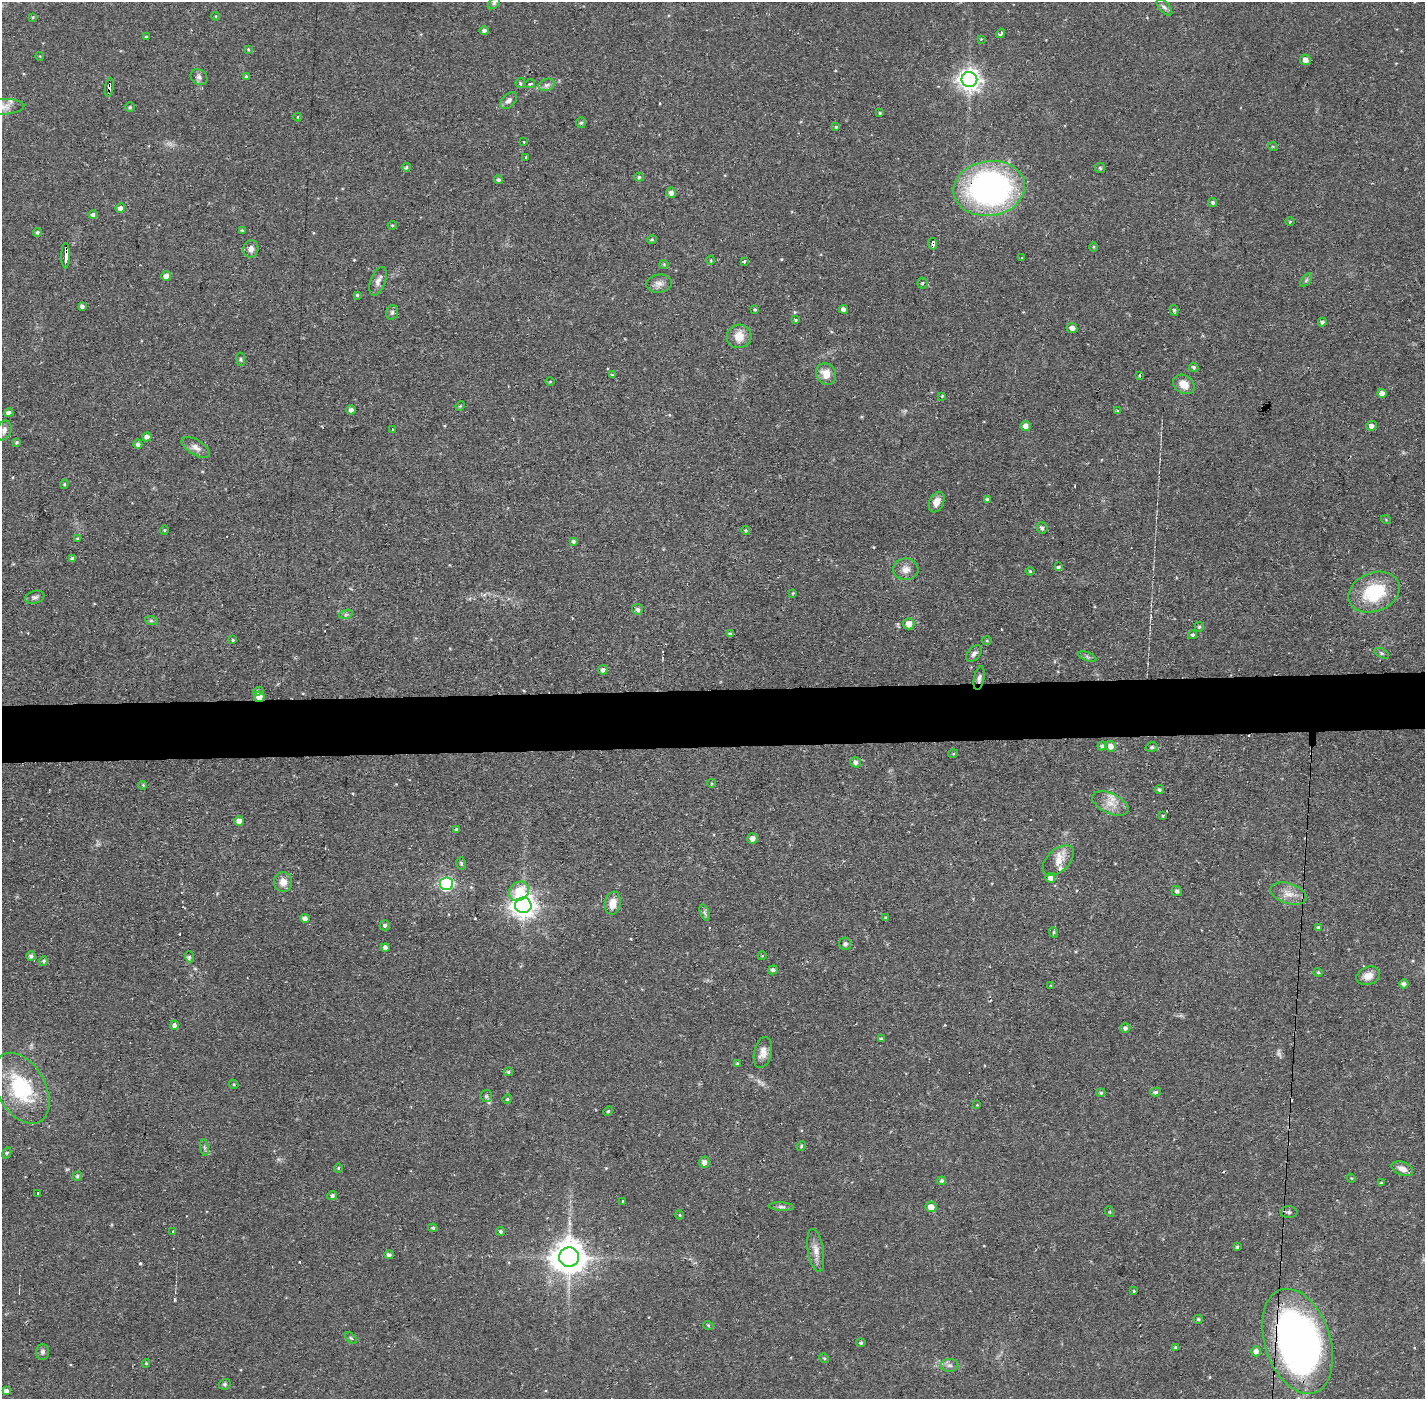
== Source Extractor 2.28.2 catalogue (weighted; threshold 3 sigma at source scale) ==
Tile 5 of 3 x 3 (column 2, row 2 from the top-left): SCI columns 1423-2845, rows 1451-2847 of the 4267 x 4298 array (HDU 1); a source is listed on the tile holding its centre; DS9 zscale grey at full resolution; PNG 1427 x 1401 px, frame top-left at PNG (2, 2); each listed source drawn as its Kron ellipse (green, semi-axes under 4 px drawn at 4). Shown black and unused: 4% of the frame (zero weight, under 2 of 3 exposures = <1% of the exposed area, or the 3 px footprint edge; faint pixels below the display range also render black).
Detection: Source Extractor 2.28.2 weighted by HDU 2 'WHT'; one run over the whole footprint, this tile lists its part. Background 0.0915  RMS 0.0065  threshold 0.0291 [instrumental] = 3 sigma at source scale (4.5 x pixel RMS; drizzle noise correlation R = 1.50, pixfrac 1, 0.05/0.05 arcsec/px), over >= 5 px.
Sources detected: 220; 2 too faint to see at this stretch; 5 cosmic-ray / hot-pixel residue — neither listed nor drawn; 2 inside a brighter listed object's ellipse — not listed separately; the other 211 listed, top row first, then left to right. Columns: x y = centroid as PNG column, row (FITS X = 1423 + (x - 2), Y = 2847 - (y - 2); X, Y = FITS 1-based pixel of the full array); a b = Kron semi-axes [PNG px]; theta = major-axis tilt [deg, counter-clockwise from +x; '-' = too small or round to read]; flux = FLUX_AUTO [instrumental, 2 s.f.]
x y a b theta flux
494 3 7 4 45 1.4
1164 7 10 5 -47 2
216 16 4 3 - 0.44
33 17 3 3 - 0.71
484 30 4 4 - 1.6
1001 33 5 3 - 2.8
146 36 4 3 - 0.79
981 39 4 4 - 0.58
248 49 3 3 - 0.63
40 56 4 3 - 0.44
1305 60 5 5 - 3.8
246 76 4 3 - 0.69
199 77 9 7 -39 2.3
969 79 8 7 - 430
520 83 5 4 - 0.92
530 84 5 3 - 1
547 85 8 6 20 2.1
109 87 9 3 81 5.6
509 100 10 6 44 2.5
3 107 21 7 2 5.6
130 107 5 4 - 0.96
880 113 4 3 - 0.73
298 117 4 3 - 0.45
581 123 5 4 - 1.2
836 127 4 4 - 0.85
524 142 4 2 - 0.49
1273 147 5 3 - 0.64
526 157 3 2 - 0.66
406 167 4 4 - 1.1
1100 168 5 5 - 1
639 177 5 4 - 1
498 180 4 4 - 1.5
989 188 36 27 8 220
671 193 5 5 - 2.8
1213 202 4 4 - 1.4
120 208 5 4 - 2.6
93 215 5 4 - 1.6
1290 222 5 3 - 0.6
392 225 4 4 - 0.74
242 231 3 3 - 4
37 232 4 4 - 1.3
652 239 5 3 - 0.68
932 244 6 3 -84 5.1
1094 247 4 3 - 0.61
251 249 9 7 79 3.4
66 256 12 3 89 17
1022 258 2 2 - 0.79
711 260 4 3 - 0.5
744 261 3 3 - 1.5
664 264 4 4 - 0.68
166 276 5 5 - 4.6
1306 280 8 4 53 1.3
378 281 15 7 69 3.5
659 283 13 9 6 3.7
922 283 5 5 - 0.84
357 295 3 3 - 0.79
82 306 4 4 - 1.8
755 309 4 3 - 0.87
843 309 4 4 - 2.6
1174 310 5 4 - 1.2
392 312 7 5 73 1.5
796 320 4 3 - 0.78
1322 322 4 4 - 1.7
1072 328 5 5 - 3.3
739 336 12 12 - 8
241 359 7 3 -82 0.83
1194 367 5 4 - 1.4
826 374 11 9 -54 7.9
612 375 3 3 - 0.9
1140 375 3 3 - 1.2
550 382 5 3 - 0.57
1184 384 11 9 -33 7.6
1382 393 4 4 - 3.8
942 396 3 3 - 0.58
460 406 5 4 - 0.64
351 410 4 4 - 2.5
1117 411 4 3 - 0.82
9 413 4 4 - 2.3
1025 426 5 4 - 3.4
1371 426 5 4 - 2.3
4 430 10 7 70 3
392 430 3 2 - 0.74
147 437 4 4 - 3.1
17 442 4 4 - 0.95
138 444 4 4 - 2.1
196 447 16 7 -31 3.8
64 484 4 4 - 0.76
988 500 4 4 - 2
937 502 11 7 66 5.6
1386 520 5 3 - 0.52
1042 528 5 5 - 1.7
164 530 4 4 - 0.71
746 530 5 4 - 0.83
77 538 4 4 - 0.74
573 541 4 4 - 1.2
73 558 4 4 - 1.8
1058 567 4 3 - 1.2
906 569 12 11 - 5.1
1030 571 4 4 - 0.88
1374 592 26 19 21 36
793 593 4 3 - 0.54
35 597 10 6 16 2
637 609 5 5 - 1.8
346 614 7 4 19 1.3
151 620 6 4 -20 1
909 624 6 5 - 5
1199 627 5 4 - 0.96
730 634 4 3 - 1.3
1192 635 4 4 - 1.3
233 640 4 3 - 0.75
987 641 5 3 - 0.66
974 653 9 6 50 2.2
1381 653 8 4 -28 1.1
1087 657 10 3 -21 1.2
603 670 4 4 - 2.3
979 678 12 5 79 2.1
258 691 5 4 - 1.2
259 697 5 5 - 5.8
1102 746 4 4 - 1.5
1110 746 5 5 - 4.1
1152 747 6 5 - 1.1
953 754 5 3 - 0.58
856 762 5 5 - 2.4
712 783 4 3 - 0.6
143 785 4 3 - 0.61
1159 789 4 4 - 0.97
1110 803 19 10 -25 7.9
1163 816 3 3 - 0.74
239 821 4 4 - 5.3
457 830 4 3 - 1.5
752 838 5 5 - 3.7
1058 860 18 11 43 8.1
461 863 6 4 -75 0.99
1050 878 5 5 - 3.2
283 882 10 9 - 5.8
446 884 6 6 - 110
519 891 10 9 - 16
1177 891 5 5 - 1.5
1288 894 18 10 -17 7.2
613 903 11 8 79 7.3
523 905 8 7 - 560
704 913 8 4 -71 1.3
305 918 5 4 - 2.8
886 918 3 3 - 0.9
385 925 5 5 - 1.5
1318 927 4 4 - 1.1
1053 932 5 3 - 0.93
845 944 6 6 - 1.6
385 947 4 4 - 2.3
31 956 5 5 - 1.8
762 956 4 3 - 0.47
190 957 5 3 - 1.2
44 961 5 4 - 1.5
773 970 5 4 - 1.8
1318 972 4 4 - 0.75
1368 976 12 9 20 5.8
1404 984 4 4 - 2.2
1051 986 3 2 - 0.58
175 1025 5 4 - 2.4
1125 1028 5 5 - 1.8
881 1039 4 4 - 0.74
763 1052 16 9 77 5.1
737 1063 4 3 - 0.89
508 1072 4 4 - 1.1
234 1084 5 4 - 0.8
21 1088 38 24 -61 48
1156 1092 5 4 - 1.4
1101 1093 4 4 - 1.1
486 1096 6 6 - 1.1
507 1099 5 4 - 0.92
977 1105 3 3 - 0.45
608 1111 5 4 - 0.74
801 1146 5 4 - 0.85
204 1148 8 4 -82 1.3
7 1153 6 4 60 0.77
704 1162 5 5 - 2.8
338 1168 5 4 - 0.7
1402 1169 11 6 -22 3.7
77 1176 5 4 - 1.2
1351 1178 4 3 - 0.58
942 1181 4 4 - 1.3
1381 1183 4 4 - 0.86
38 1193 3 2 - 0.73
332 1195 5 4 - 1.5
622 1201 3 2 - 0.73
781 1207 13 4 -3 1.8
931 1207 5 5 - 6
1110 1212 5 3 - 0.64
1289 1212 8 6 -3 1.7
680 1215 4 3 - 0.5
433 1228 5 4 - 1.1
500 1231 4 4 - 1.1
173 1232 3 2 - 0.9
1237 1247 3 3 - 0.92
816 1250 22 8 -80 5.4
389 1255 4 4 - 2
569 1257 10 9 - 1300
1134 1291 3 3 - 0.53
1198 1319 4 4 - 1
708 1325 5 3 - 0.67
351 1338 7 4 -44 0.93
1298 1341 54 32 -72 340
861 1343 4 4 - 1.1
1176 1348 4 4 - 1.1
1256 1351 5 5 - 2.8
42 1352 8 6 88 1.7
824 1358 5 4 - 0.74
146 1363 4 4 - 0.6
949 1365 9 6 0 2.2
225 1384 6 5 - 1.2
6 1391 4 4 - 2.7
Overlapping masked pixels (flux is a lower limit): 7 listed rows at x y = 109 87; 989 188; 932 244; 66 256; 979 678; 259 697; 1298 1341
Isophote crosses this tile's border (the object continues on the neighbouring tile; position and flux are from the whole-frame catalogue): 2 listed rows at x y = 3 107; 1298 1341
Unlisted compact peaks at least as high as the median listed source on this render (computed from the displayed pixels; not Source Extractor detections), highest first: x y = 140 1263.